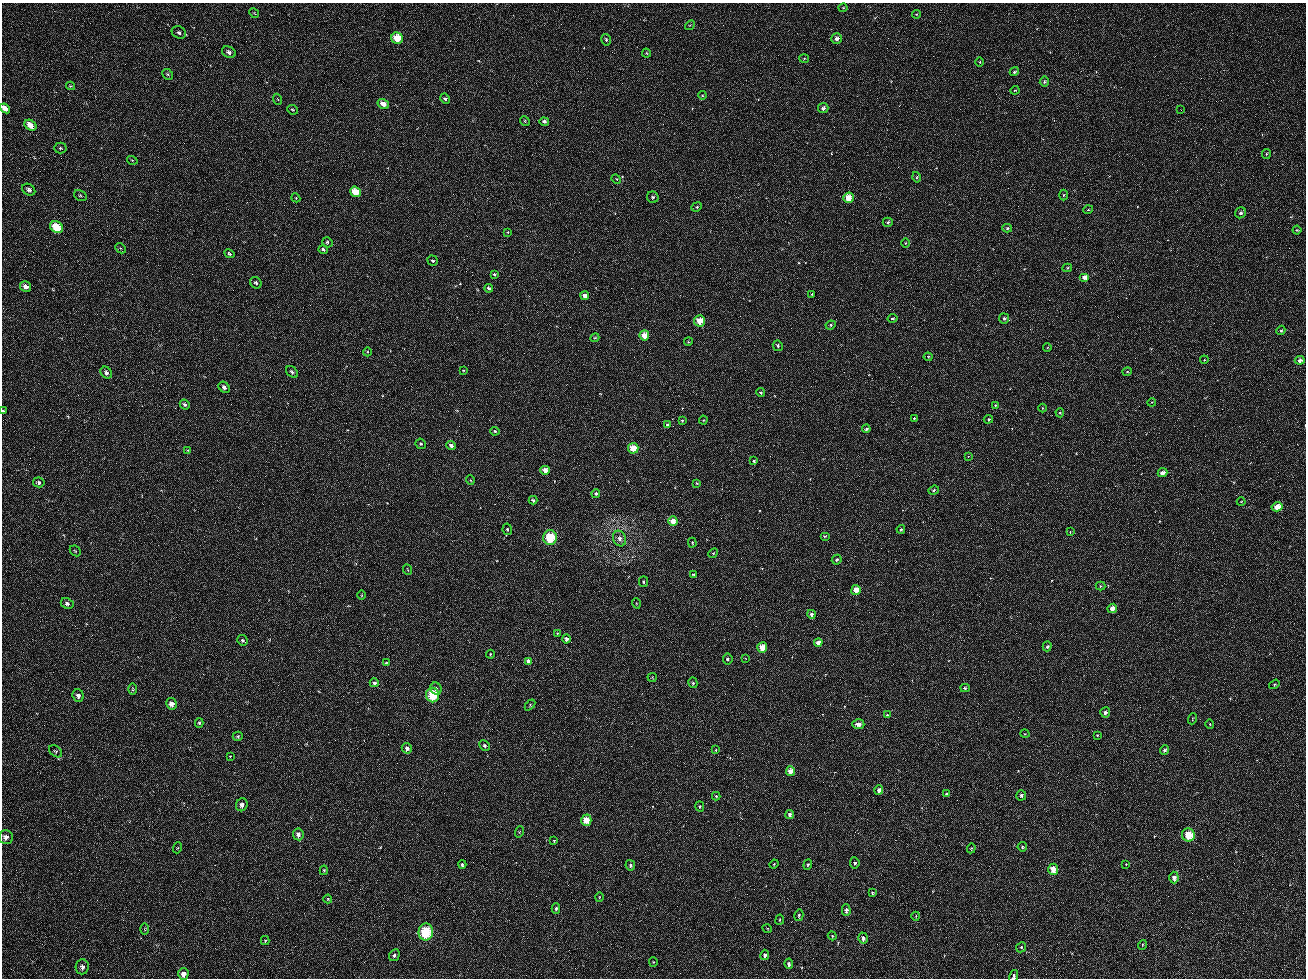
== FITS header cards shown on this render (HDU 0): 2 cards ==
NAXIS1  =                 1304 /
NAXIS2  =                  976 /

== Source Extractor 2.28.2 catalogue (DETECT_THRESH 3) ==
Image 1304 x 976 px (HDU 0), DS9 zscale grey, 1 PNG px = 1 image px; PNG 1308 x 980 px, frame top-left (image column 1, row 976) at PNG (2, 3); each listed source drawn as its Kron ellipse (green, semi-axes under 4 px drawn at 4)
Background 803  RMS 640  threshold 1930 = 3 sigma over >= 5 px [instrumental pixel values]
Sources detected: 218; all 218 listed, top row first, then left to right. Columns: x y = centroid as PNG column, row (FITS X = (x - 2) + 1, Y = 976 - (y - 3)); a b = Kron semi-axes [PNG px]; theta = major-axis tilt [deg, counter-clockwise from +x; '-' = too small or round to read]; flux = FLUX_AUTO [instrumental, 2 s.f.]
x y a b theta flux
843 8 4 4 - 4.2e+04
254 13 5 4 - 4.2e+04
916 14 4 4 - 4.1e+04
690 25 5 4 - 4.9e+04
179 32 7 6 - 1.1e+05
397 38 6 5 - 9.2e+05
837 39 5 5 - 2.3e+05
606 40 6 4 -73 8.1e+04
229 52 7 5 -25 1.6e+05
646 53 4 4 - 4.7e+04
804 58 5 3 - 4.1e+04
980 62 5 3 - 4.2e+04
1014 72 5 4 - 7.8e+04
168 74 6 5 - 7.3e+04
1044 82 5 5 - 6.4e+04
70 86 4 4 - 4.2e+04
1015 90 4 4 - 4.4e+04
702 95 4 4 - 4.5e+04
277 99 5 3 - 4.1e+04
445 99 5 4 - 7.7e+04
383 104 6 4 -32 4.4e+05
5 108 6 4 -40 3.4e+05
823 108 5 5 - 1.5e+05
292 110 5 4 - 6.8e+04
1181 110 3 2 - 4.5e+04
525 121 5 4 - 6.3e+04
544 122 4 4 - 1.2e+05
30 125 6 5 - 6.2e+05
60 148 6 5 - 7.1e+04
1266 154 5 4 - 5.7e+04
132 160 5 3 - 3.8e+04
916 177 5 4 - 6.2e+04
616 179 5 4 - 4.7e+04
29 190 7 5 -33 1.6e+05
355 192 6 5 - 8.7e+05
1063 195 5 3 - 4.8e+04
80 196 7 5 -32 7.3e+04
653 197 6 5 - 7.9e+04
296 198 4 3 - 3.8e+04
848 198 5 5 - 6.9e+05
697 207 5 4 - 6.1e+04
1088 210 5 3 - 4.1e+04
1240 213 6 5 - 1.3e+05
888 222 5 4 - 8.8e+04
57 227 7 5 -34 1.2e+06
1007 228 5 4 - 7.8e+04
1297 230 4 4 - 4.7e+04
508 232 4 3 - 4.1e+04
327 242 5 5 - 8.3e+04
906 243 5 3 - 3.8e+04
120 248 6 4 -43 5.7e+04
323 250 5 4 - 8.6e+04
229 254 5 4 - 1.0e+05
433 261 5 5 - 7.6e+04
1067 268 5 4 - 6.4e+04
494 274 4 3 - 6.7e+04
1084 277 5 4 - 3.4e+05
256 283 6 5 - 9.9e+04
26 287 6 5 - 2.3e+05
489 288 4 4 - 1.0e+05
812 294 3 3 - 3.9e+04
585 296 4 4 - 2.6e+05
893 318 5 4 - 7.4e+04
1004 318 5 5 - 1.2e+05
700 321 5 5 - 8.1e+05
831 325 5 4 - 7.3e+04
1281 330 5 4 - 6.5e+04
644 335 5 5 - 6.5e+05
595 338 4 4 - 4.3e+04
688 342 4 3 - 3.9e+04
778 346 5 5 - 1.0e+05
1047 348 4 3 - 4.3e+04
367 352 4 3 - 4.0e+04
928 357 4 4 - 5.3e+04
1204 360 4 3 - 3.9e+04
1300 360 5 4 - 1.7e+05
463 370 3 2 - 3.0e+04
292 372 7 5 -46 1.1e+05
1127 372 4 4 - 4.8e+04
106 373 6 5 - 1.5e+05
224 387 6 5 - 1.6e+05
761 392 4 4 - 6.5e+04
1152 402 4 3 - 3.8e+04
185 404 5 4 - 9.9e+04
995 405 4 3 - 3.8e+04
1043 408 4 3 - 4.0e+04
3 411 3 3 - 5.0e+04
1060 413 5 4 - 5.5e+04
914 418 4 3 - 6.4e+04
988 419 5 4 - 5.4e+04
682 420 4 3 - 5.9e+04
703 420 4 4 - 3.9e+04
668 425 4 4 - 1.6e+05
866 429 4 3 - 8.6e+04
495 431 4 4 - 6.6e+04
421 444 5 5 - 7.7e+04
451 445 5 4 - 2.0e+05
633 448 5 5 - 9.0e+05
188 450 3 3 - 3.7e+04
968 456 4 3 - 3.8e+04
754 461 3 3 - 7.7e+04
545 470 5 4 - 4.3e+05
1162 473 5 4 - 3.3e+05
470 480 5 3 - 3.5e+04
39 482 6 5 - 1.3e+05
697 483 4 3 - 4.5e+04
934 490 5 4 - 7.8e+04
596 493 4 4 - 8.8e+04
533 500 4 3 - 8.6e+04
1241 502 4 3 - 3.2e+04
1277 507 5 4 - 5.4e+05
673 521 5 4 - 5.9e+05
507 529 6 4 -80 7.2e+04
901 529 4 3 - 7.3e+04
1070 532 3 3 - 3.5e+04
825 536 5 3 - 7.2e+04
550 537 7 7 - 1.6e+06
620 539 8 6 -70 2.2e+05
692 543 5 4 - 6.0e+04
75 551 6 4 -44 5.8e+04
713 553 5 4 - 5.2e+04
837 560 5 4 - 8.3e+04
408 570 5 3 - 3.8e+04
693 574 4 4 - 6.5e+04
644 582 5 4 - 7.0e+04
1101 586 5 4 - 5.6e+04
856 590 5 4 - 5.2e+05
362 595 4 3 - 3.6e+04
67 603 7 5 -25 1.2e+05
636 603 5 3 - 3.6e+04
1112 608 5 4 - 4.1e+05
811 614 4 4 - 1.4e+05
557 633 4 3 - 3.6e+04
566 639 4 4 - 2.2e+05
242 640 5 5 - 9.1e+04
818 643 4 4 - 3.7e+05
1047 646 5 4 - 7.6e+04
762 648 5 5 - 7.8e+05
490 654 4 4 - 3.6e+04
745 658 3 2 - 2.4e+04
728 659 5 5 - 1.0e+05
528 661 4 4 - 2.4e+05
386 663 4 3 - 4.0e+04
652 677 4 4 - 4.4e+04
374 683 4 4 - 1.4e+05
693 683 5 4 - 7.3e+04
1274 684 5 4 - 5.4e+04
965 688 4 4 - 8.5e+04
133 689 6 4 90 5.6e+04
436 689 6 5 - 1.8e+05
433 695 7 6 - 1.5e+06
78 696 6 5 - 1.9e+05
172 704 6 5 - 3.0e+05
530 705 6 4 48 5.1e+04
1105 712 5 5 - 1.5e+05
887 715 4 3 - 4.6e+04
1192 719 5 3 - 3.4e+04
199 723 5 4 - 6.0e+04
858 724 6 5 - 3.0e+05
1210 724 5 4 - 4.4e+04
1025 734 5 3 - 3.5e+04
1097 735 4 3 - 3.9e+04
238 736 5 4 - 6.5e+04
484 746 5 4 - 9.7e+04
407 748 5 5 - 2.2e+05
716 750 4 3 - 4.4e+04
1164 750 5 4 - 1.0e+05
56 751 7 5 -39 7.4e+04
230 756 3 3 - 3.0e+04
790 771 5 4 - 4.2e+05
879 790 5 4 - 2.3e+05
947 794 3 3 - 9.6e+04
1021 795 5 5 - 1.0e+05
716 796 4 4 - 5.0e+04
242 805 6 6 - 2.2e+05
700 806 5 4 - 5.6e+04
790 814 4 3 - 1.9e+05
586 820 5 5 - 7.9e+05
519 832 5 3 - 3.8e+04
298 834 6 5 - 2.2e+05
1188 835 6 6 - 1.1e+06
6 837 7 7 - 2.0e+05
554 841 3 3 - 4.1e+04
1022 847 4 4 - 6.2e+04
177 848 5 3 - 4.3e+04
971 848 5 4 - 5.6e+04
855 863 6 5 - 9.4e+04
462 864 4 4 - 9.6e+04
774 864 4 3 - 3.6e+04
1126 864 3 3 - 3.2e+04
630 865 5 4 - 8.3e+04
808 865 5 4 - 5.5e+04
1053 869 5 5 - 7.2e+05
324 870 5 4 - 5.5e+04
1174 877 6 4 -87 2.4e+05
872 893 3 2 - 6.5e+04
599 897 4 3 - 3.4e+04
328 899 4 4 - 4.4e+04
556 909 5 3 - 9.3e+04
846 910 6 4 -88 1.8e+05
799 915 6 4 78 6.9e+04
916 916 4 2 - 2.9e+04
780 920 5 3 - 3.7e+04
767 928 5 3 - 4.5e+04
145 929 6 4 -90 5.1e+04
426 932 8 7 - 2.1e+06
832 936 4 4 - 4.7e+04
863 938 5 5 - 1.6e+05
265 941 4 4 - 5.1e+04
1142 945 5 3 - 3.9e+04
1021 947 5 4 - 5.6e+04
394 955 6 5 - 9.6e+04
765 955 5 4 - 1.1e+05
653 962 4 4 - 4.0e+04
789 964 5 4 - 1.1e+05
82 967 7 6 - 1.6e+05
183 974 6 5 - 3.0e+05
1014 976 7 4 75 1.1e+05
At the frame edge (FLAGS 8, measured only in part): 3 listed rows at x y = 5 108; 3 411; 1014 976